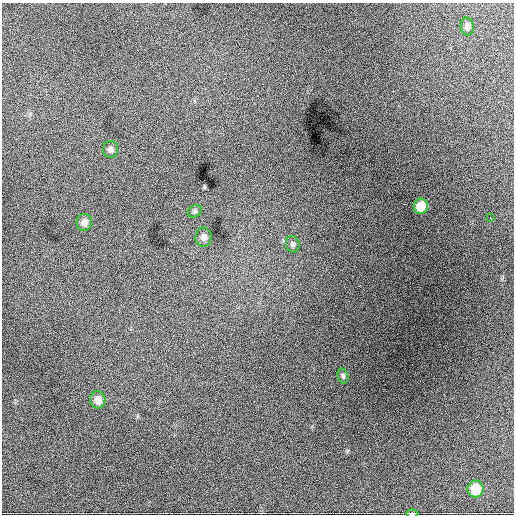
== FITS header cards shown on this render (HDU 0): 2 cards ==
NAXIS1  =                  512 / Axis length
NAXIS2  =                  512 / Axis length

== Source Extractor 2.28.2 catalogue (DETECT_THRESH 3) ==
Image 512 x 512 px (HDU 0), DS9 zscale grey, 1 PNG px = 1 image px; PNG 516 x 516 px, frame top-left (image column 1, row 512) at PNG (2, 3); each listed source drawn as its Kron ellipse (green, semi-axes under 4 px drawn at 4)
Background 1840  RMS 38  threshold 113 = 3 sigma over >= 5 px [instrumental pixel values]
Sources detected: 12; all 12 listed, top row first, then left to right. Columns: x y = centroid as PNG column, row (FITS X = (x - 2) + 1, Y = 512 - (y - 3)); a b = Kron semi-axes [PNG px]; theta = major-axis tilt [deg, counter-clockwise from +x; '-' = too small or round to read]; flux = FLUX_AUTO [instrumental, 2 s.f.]
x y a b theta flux
467 26 9 6 -86 11000
110 149 8 7 - 10000
421 206 8 7 - 50000
195 211 7 5 33 4900
490 218 3 2 - 2500
84 222 8 8 - 17000
204 237 9 8 - 14000
293 244 8 6 -75 6600
343 376 8 5 -76 5300
98 400 8 7 - 23000
476 489 8 8 - 65000
412 513 6 2 0 3100
At the frame edge (FLAGS 8, measured only in part): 1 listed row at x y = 412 513